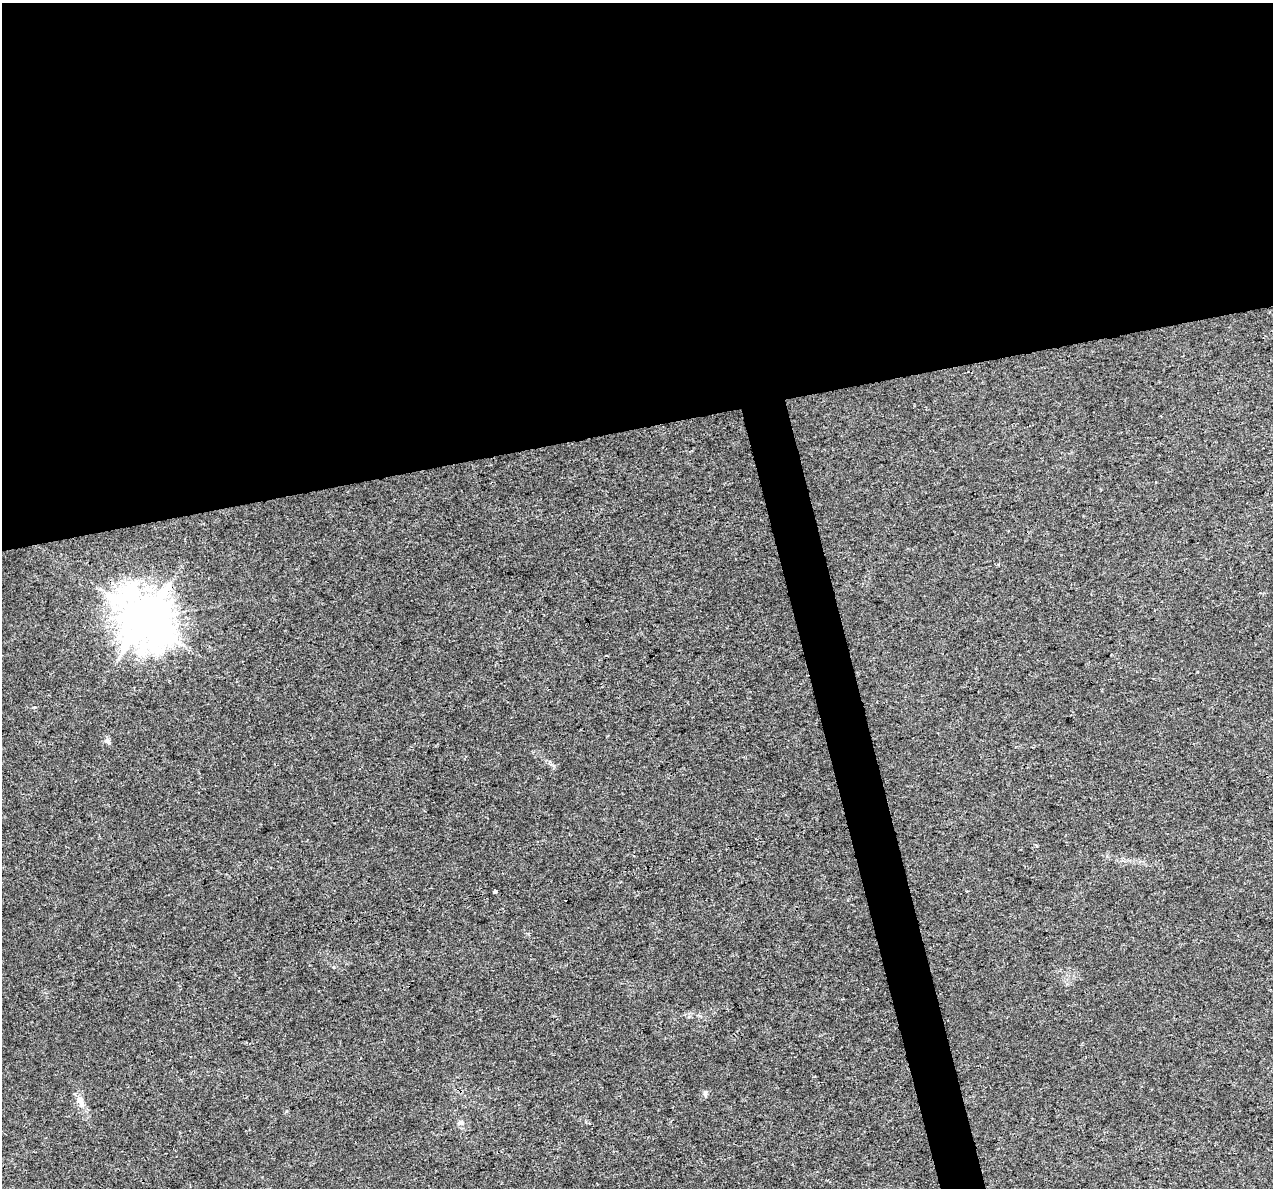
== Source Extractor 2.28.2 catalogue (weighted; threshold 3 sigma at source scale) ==
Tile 2 of 4 x 4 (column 2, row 1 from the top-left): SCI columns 1273-2543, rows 3649-4834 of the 5085 x 4877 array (HDU 1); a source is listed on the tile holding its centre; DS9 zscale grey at full resolution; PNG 1275 x 1190 px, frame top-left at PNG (2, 3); no overlay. Shown black and unused: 38% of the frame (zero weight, under 3 of 4 exposures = <1% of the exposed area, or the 3 px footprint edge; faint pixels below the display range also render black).
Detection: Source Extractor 2.28.2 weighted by HDU 2 'WHT'; one run over the whole footprint, this tile lists its part. Background 0.00463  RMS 0.0025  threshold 0.0112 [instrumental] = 3 sigma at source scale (4.5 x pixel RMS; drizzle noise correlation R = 1.50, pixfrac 1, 0.0396/0.0396 arcsec/px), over >= 5 px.
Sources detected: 6; all 6 listed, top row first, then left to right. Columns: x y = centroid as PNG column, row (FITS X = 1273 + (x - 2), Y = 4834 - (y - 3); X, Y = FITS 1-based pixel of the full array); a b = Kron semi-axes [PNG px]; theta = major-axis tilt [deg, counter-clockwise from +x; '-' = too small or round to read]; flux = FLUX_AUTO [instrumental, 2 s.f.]
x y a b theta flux
144 619 17 14 -50 1100
108 741 8 6 -65 0.72
495 892 3 3 - 2
705 1093 8 5 82 0.67
80 1101 17 8 -65 2.2
460 1122 9 5 16 0.68
Overlapping masked pixels (flux is a lower limit): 1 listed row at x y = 144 619